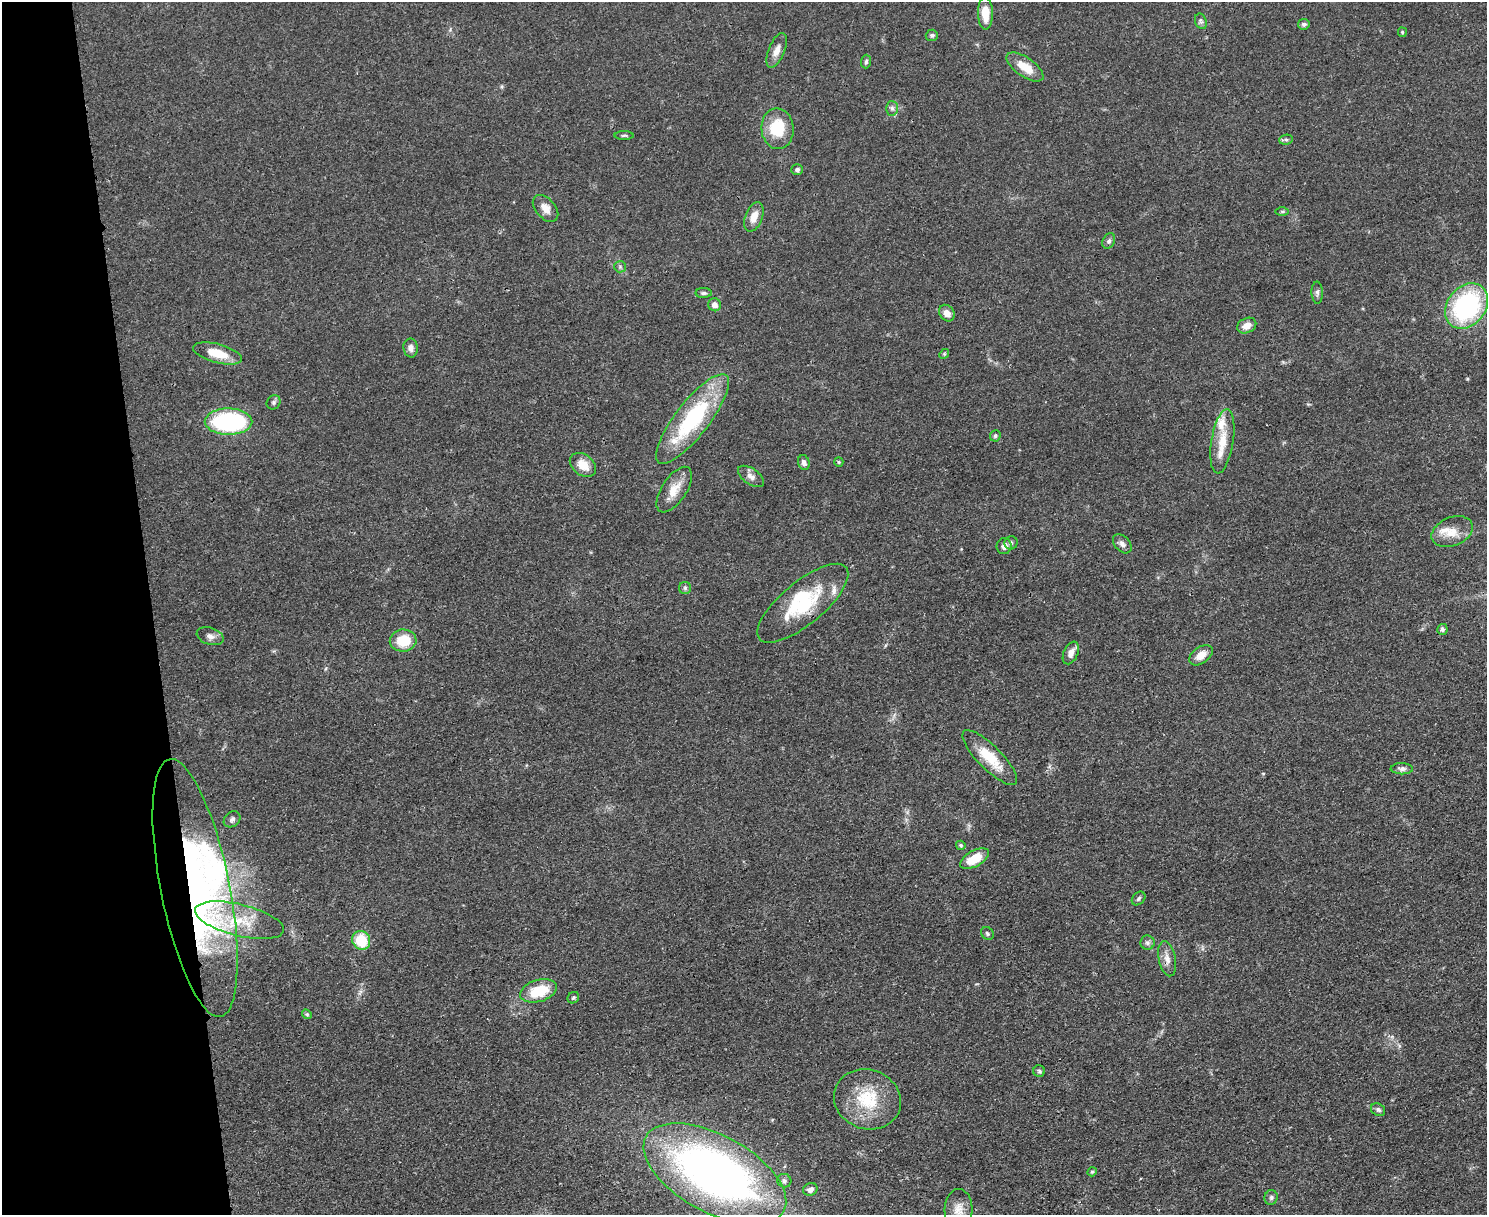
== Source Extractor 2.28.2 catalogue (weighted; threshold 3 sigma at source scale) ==
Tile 4 of 3 x 4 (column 1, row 2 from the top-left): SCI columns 139-1623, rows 2434-3646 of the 4847 x 4868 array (HDU 1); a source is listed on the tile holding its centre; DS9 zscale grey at full resolution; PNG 1489 x 1217 px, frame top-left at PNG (2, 2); each listed source drawn as its Kron ellipse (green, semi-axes under 4 px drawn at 4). Shown black and unused: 10% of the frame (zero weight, under 3 of 4 exposures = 1% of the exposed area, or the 3 px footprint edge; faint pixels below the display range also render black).
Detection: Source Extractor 2.28.2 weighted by HDU 2 'WHT'; one run over the whole footprint, this tile lists its part. Background 0.0485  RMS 0.0049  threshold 0.022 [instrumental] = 3 sigma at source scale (4.5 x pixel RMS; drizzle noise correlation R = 1.50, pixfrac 1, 0.05/0.05 arcsec/px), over >= 5 px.
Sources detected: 78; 2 inside a brighter object's white glare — neither listed nor drawn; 4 inside a brighter listed object's ellipse — not listed separately; the other 72 listed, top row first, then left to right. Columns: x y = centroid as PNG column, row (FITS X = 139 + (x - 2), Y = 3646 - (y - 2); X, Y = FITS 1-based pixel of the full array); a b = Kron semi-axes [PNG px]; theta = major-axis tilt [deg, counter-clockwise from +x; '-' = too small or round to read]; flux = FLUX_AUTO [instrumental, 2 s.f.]
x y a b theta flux
985 13 16 7 -89 8.8
1201 21 8 6 -68 1.1
1304 24 6 5 - 1.3
1402 32 5 4 - 0.6
932 35 6 5 - 1.1
777 50 18 8 68 3.9
866 62 7 5 87 1
1025 67 21 9 -35 8.6
892 108 7 6 - 1.5
778 129 20 16 -86 19
624 135 9 3 1 0.82
1286 140 7 5 7 1.1
797 170 6 5 - 1.1
546 208 16 10 -49 4.7
1282 212 7 4 0 0.72
754 217 15 8 69 5.6
1109 241 8 6 63 1.4
620 267 6 5 - 0.98
704 293 8 5 0 1.1
1317 293 11 5 -87 1.4
715 305 6 6 - 2.6
1467 306 25 19 51 75
947 313 9 7 -54 4
1247 326 10 7 26 4.4
411 348 9 7 -82 2.3
218 353 25 9 -15 11
944 354 5 4 - 0.64
274 402 7 6 - 1.2
692 419 55 17 52 55
228 422 24 13 -1 64
995 436 6 5 - 0.88
1222 441 32 11 81 11
804 462 7 5 -73 2
839 462 5 4 - 0.56
583 465 15 10 -38 6.9
751 476 15 8 -35 2.8
674 490 26 12 56 8.2
1452 532 21 14 23 7.7
1011 543 7 6 - 1.2
1122 544 11 7 -46 2.1
1004 546 8 7 - 2.6
685 588 6 6 - 0.99
803 603 56 21 39 34
1442 629 5 5 - 1.3
210 636 14 8 -18 2.6
403 640 13 11 3 14
1071 653 12 7 65 3.9
1201 655 13 8 35 5.4
990 758 37 12 -45 14
1402 769 11 5 -1 1.6
232 819 9 7 42 1.5
961 845 5 4 - 0.93
975 858 16 8 30 12
195 888 131 34 -79 180
1139 898 8 5 46 1.1
239 920 45 15 -14 21
987 933 7 5 -50 0.99
361 940 9 8 - 16
1147 943 7 7 - 1.5
1167 959 18 8 -78 4.1
538 991 19 11 16 17
573 998 6 5 - 0.83
307 1014 5 4 - 0.74
1039 1071 6 5 - 0.9
867 1099 34 29 -19 26
1378 1110 7 6 - 1.3
1092 1172 5 4 - 0.64
715 1174 78 38 -29 300
784 1181 7 6 - 1.6
810 1189 7 6 - 2.3
1271 1197 7 6 - 1.2
959 1209 20 14 88 5.9
Overlapping masked pixels (flux is a lower limit): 2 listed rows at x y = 803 603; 195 888
Isophote crosses this tile's border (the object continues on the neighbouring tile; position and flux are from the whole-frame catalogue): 1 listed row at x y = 959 1209